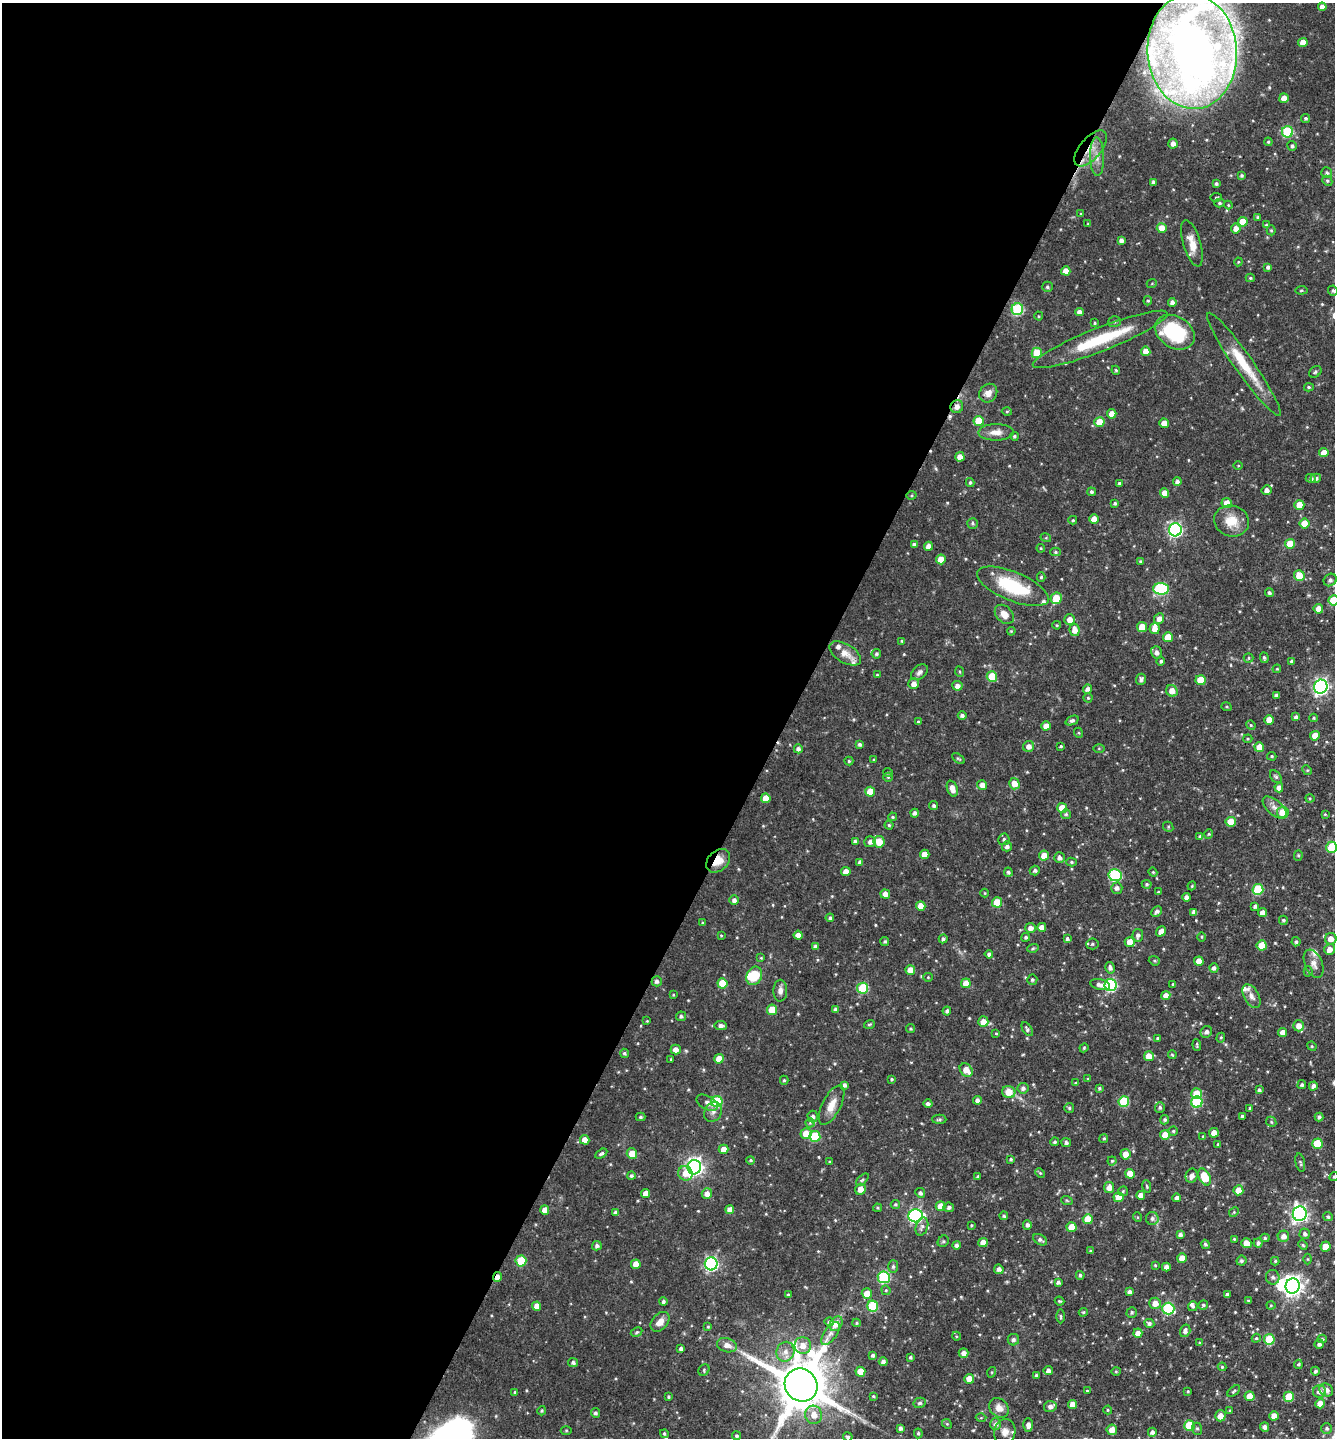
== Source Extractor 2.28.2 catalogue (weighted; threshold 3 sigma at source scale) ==
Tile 5 of 4 x 4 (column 1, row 2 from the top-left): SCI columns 145-1477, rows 2875-4310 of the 5756 x 5747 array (HDU 1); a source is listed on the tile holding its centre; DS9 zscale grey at full resolution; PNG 1337 x 1440 px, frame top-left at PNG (2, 3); each listed source drawn as its Kron ellipse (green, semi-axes under 4 px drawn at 4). Shown black and unused: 59% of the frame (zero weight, under 3 of 4 exposures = <1% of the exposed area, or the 3 px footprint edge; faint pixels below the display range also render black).
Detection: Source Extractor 2.28.2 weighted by HDU 2 'WHT'; one run over the whole footprint, this tile lists its part. Background 0.0897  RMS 0.0041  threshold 0.0183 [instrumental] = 3 sigma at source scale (4.5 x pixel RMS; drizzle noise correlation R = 1.50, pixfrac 1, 0.05/0.05 arcsec/px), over >= 5 px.
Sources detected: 559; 2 inside a brighter object's white glare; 3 cosmic-ray / hot-pixel residue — neither listed nor drawn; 12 inside a brighter listed object's ellipse — not listed separately; of the other 542, all 500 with FLUX_AUTO >= 0.388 (the completeness limit of this list) listed and drawn (42 fainter detections not listed), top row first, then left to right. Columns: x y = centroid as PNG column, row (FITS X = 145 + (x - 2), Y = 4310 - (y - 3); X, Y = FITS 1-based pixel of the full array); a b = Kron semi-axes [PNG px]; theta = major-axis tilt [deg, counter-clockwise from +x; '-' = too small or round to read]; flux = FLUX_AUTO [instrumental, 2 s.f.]
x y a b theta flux
1322 7 4 4 - 2.3
1303 42 4 4 - 4
1192 51 57 44 -86 390
1284 98 5 4 - 4.2
1306 118 4 4 - 0.74
1287 132 5 5 - 27
1268 142 4 3 - 0.5
1173 143 5 4 - 2
1292 146 5 4 - 0.83
1091 148 22 10 49 6.9
1097 157 19 7 -88 3.8
1327 173 5 5 - 0.92
1242 175 4 4 - 0.69
1327 181 5 4 - 0.65
1153 182 4 3 - 1.3
1216 184 4 3 - 0.8
1216 197 5 3 - 0.46
1219 203 5 4 - 0.64
1228 205 4 4 - 0.39
1081 214 4 3 - 0.4
1258 217 4 4 - 0.77
1243 222 5 5 - 6.8
1088 224 3 3 - 0.4
1266 225 4 4 - 0.56
1162 228 5 5 - 5.1
1236 229 5 4 - 2.9
1271 230 5 4 - 0.54
1121 240 4 4 - 1.5
1192 243 24 8 -73 5.4
1238 262 4 4 - 0.45
1268 267 4 4 - 1.1
1066 271 4 4 - 3.4
1250 278 4 4 - 0.54
1152 283 5 3 - 0.42
1047 287 5 5 - 0.77
1301 290 6 4 6 0.49
1333 291 5 4 - 0.76
1148 301 4 4 - 0.48
1172 302 4 4 - 1.6
1017 309 6 6 - 35
1079 312 4 4 - 1.9
1039 316 4 4 - 0.45
1115 322 6 5 - 0.73
1095 323 4 3 - 0.47
1175 332 21 15 -32 29
1100 339 72 12 21 24
1146 351 5 4 - 3.8
1037 353 5 5 - 11
1244 364 62 9 -55 16
1116 370 4 4 - 0.55
1315 372 7 5 37 0.76
1309 387 5 4 - 0.62
988 393 10 8 51 2.9
957 407 6 6 - 2.5
1007 411 5 3 - 0.44
1112 414 4 4 - 3.5
979 421 5 5 - 10
1099 422 5 5 - 6.7
1164 423 5 4 - 4.5
996 432 17 8 1 3.5
1014 436 4 4 - 0.62
1324 453 5 4 - 3.6
960 457 4 4 - 3.1
1238 465 5 3 - 0.39
1311 478 5 4 - 1
1316 478 5 4 - 0.99
970 482 4 3 - 0.68
1177 482 4 4 - 1.7
1119 483 4 3 - 0.65
1267 490 5 5 - 1.9
1091 492 4 4 - 0.93
1164 493 5 4 - 3.8
912 495 5 4 - 0.52
1115 503 4 3 - 0.74
1227 503 5 5 - 5.2
1299 505 5 5 - 6.3
1094 519 5 4 - 4.9
1073 520 4 4 - 0.55
1231 521 18 15 -18 8
973 523 5 5 - 0.78
1304 524 5 5 - 7
1175 530 6 6 - 84
1046 538 5 3 - 0.41
1290 544 5 5 - 7.7
914 545 4 4 - 1.3
928 546 4 4 - 2.4
1041 548 4 4 - 0.44
1055 552 5 4 - 0.69
941 559 5 5 - 6
1140 561 4 3 - 0.59
1299 576 5 5 - 6.7
1041 577 5 4 - 0.66
1330 580 7 6 - 1.2
1013 586 38 14 -22 26
1161 589 8 6 -3 45
1269 593 4 4 - 0.89
1056 598 6 5 - 9.1
1334 600 5 5 - 10
1318 609 5 5 - 4.9
1004 614 11 8 -46 3.8
1159 618 5 5 - 2.4
1070 619 5 5 - 3.2
1057 625 4 3 - 0.43
1142 627 5 5 - 5.3
1155 629 5 5 - 3
1074 630 6 5 - 3.7
1011 631 4 4 - 0.42
1168 637 5 5 - 7.8
902 641 4 4 - 0.55
1156 652 6 5 - 1.7
845 653 17 9 -31 4.1
876 654 5 4 - 0.81
1249 658 5 4 - 0.6
1264 658 5 4 - 0.88
1161 661 4 4 - 0.81
1292 661 4 4 - 1
1277 669 4 3 - 0.42
919 672 9 6 41 1.4
960 672 5 3 - 0.39
877 675 3 3 - 0.48
992 677 5 5 - 15
1141 679 5 5 - 1.1
1200 680 5 5 - 9.2
914 684 5 5 - 2.4
957 686 5 5 - 2.1
1321 687 7 6 - 120
1087 689 5 4 - 1.7
1172 691 6 5 - 3.8
1276 695 4 3 - 0.93
1088 698 4 4 - 0.57
1226 707 5 3 - 0.46
962 715 4 4 - 1.1
1296 717 4 4 - 1.3
1314 718 4 4 - 0.56
1269 720 5 4 - 4.3
1072 721 7 4 23 0.94
918 722 4 4 - 0.63
1251 725 5 4 - 0.47
1046 726 4 4 - 3.6
1079 733 5 3 - 0.4
1315 736 5 4 - 4.6
1248 739 4 3 - 0.49
860 744 3 3 - 0.92
1029 746 5 5 - 2.3
1061 746 3 3 - 0.51
1259 747 5 5 - 5.8
1099 748 5 4 - 0.43
798 749 4 4 - 1.4
1272 756 4 3 - 0.52
958 759 7 4 -38 0.62
874 760 3 3 - 0.43
849 761 4 4 - 0.57
1307 770 5 4 - 0.51
888 772 4 4 - 0.44
888 777 5 4 - 0.48
1276 777 7 5 -49 0.77
1014 784 6 5 - 4.3
982 785 5 5 - 2.6
952 788 8 5 -70 3.3
1279 788 4 4 - 2.1
870 792 5 5 - 6.6
766 798 5 5 - 5.5
1310 798 4 4 - 0.45
934 806 4 4 - 0.83
1275 807 14 7 -41 2.6
1062 808 5 5 - 7.9
1283 812 6 5 - 6.6
914 813 4 4 - 1.3
1066 814 5 5 - 0.67
1325 814 4 3 - 0.41
892 817 4 3 - 0.57
1231 822 5 5 - 9
889 825 4 4 - 0.56
1168 827 5 5 - 0.57
1209 834 5 4 - 0.54
1200 836 4 4 - 0.73
1004 839 6 5 - 1
855 841 4 3 - 0.86
870 842 6 5 - 1.9
879 842 6 5 - 6.1
1007 846 5 5 - 1.5
1332 847 6 5 - 17
925 854 4 4 - 4
1044 855 5 5 - 4.5
1298 855 5 4 - 0.61
1059 858 5 5 - 1.6
718 861 13 10 43 5.8
860 862 4 4 - 1.3
1071 862 5 4 - 0.63
1035 870 5 5 - 1
846 872 5 4 - 3.4
1008 872 4 4 - 0.91
1153 872 4 4 - 0.43
1115 875 6 6 - 41
1147 884 5 4 - 0.65
1192 886 4 3 - 0.43
1117 888 5 5 - 1.4
1258 889 5 5 - 23
1158 892 3 3 - 0.42
985 893 4 4 - 0.39
885 894 5 4 - 2.6
1186 897 4 4 - 1.7
734 900 5 4 - 1.7
997 902 5 5 - 9.4
921 906 5 4 - 3.4
1255 906 4 4 - 1.1
1157 912 6 4 45 1.4
1194 912 4 4 - 1.9
1262 913 4 4 - 2.4
830 918 4 4 - 0.91
1283 920 4 4 - 0.81
702 923 4 3 - 0.44
1042 927 4 4 - 3.1
1030 928 5 5 - 2
1161 931 5 4 - 3.1
721 935 4 3 - 0.41
798 935 4 4 - 2.5
1138 935 6 5 - 1.3
1026 937 4 4 - 0.8
1201 937 5 3 - 0.44
943 939 4 4 - 1
1067 939 4 3 - 0.86
1331 939 5 5 - 3.4
885 942 4 4 - 0.71
1130 942 5 5 - 5.1
1296 942 4 4 - 0.89
1092 944 6 5 - 0.83
1262 945 5 5 - 9
816 946 4 3 - 1.3
1033 948 6 4 18 0.6
1329 949 5 5 - 2.7
989 954 4 4 - 1.3
761 958 4 4 - 0.39
1154 961 6 4 -21 0.57
1199 961 4 4 - 4.3
1314 964 15 8 -67 2.9
1110 968 6 4 -78 1.4
1214 968 5 4 - 1.2
910 970 5 4 - 3.7
1308 971 5 4 - 0.56
754 976 9 7 64 9
928 977 5 4 - 0.46
1032 980 5 5 - 0.77
657 981 5 5 - 1.2
722 983 5 5 - 9.2
966 983 5 5 - 4.5
1173 984 3 3 - 0.53
1100 985 10 5 -13 1.9
1110 985 6 6 - 45
863 988 5 5 - 22
780 991 11 7 88 2.1
673 995 3 3 - 0.41
1166 995 4 4 - 3
1251 996 13 7 -62 2.4
772 1010 5 5 - 10
836 1010 4 4 - 1.5
947 1011 4 4 - 1
681 1016 5 5 - 0.96
647 1021 4 4 - 0.4
983 1022 5 5 - 3.6
869 1024 6 3 19 0.51
721 1025 6 4 -7 1.5
1299 1026 5 5 - 3.4
911 1029 4 4 - 0.61
1027 1029 8 4 -58 0.89
1206 1032 6 5 - 1.4
1283 1032 4 4 - 2.6
996 1033 3 3 - 0.41
1158 1038 3 3 - 0.69
1221 1038 5 4 - 0.55
1197 1045 6 3 -83 0.61
1312 1046 5 4 - 0.46
1084 1048 4 4 - 0.49
676 1049 5 5 - 2.6
624 1053 5 4 - 0.7
1172 1055 4 3 - 0.5
1149 1056 5 4 - 5.3
671 1059 3 3 - 0.39
719 1059 5 5 - 4.8
966 1070 7 5 -48 4.6
892 1079 4 3 - 0.58
1088 1079 3 3 - 0.55
784 1080 4 4 - 0.54
1076 1083 4 3 - 0.65
845 1085 4 4 - 1.2
1302 1085 4 4 - 0.86
1313 1086 4 4 - 1.3
1023 1088 5 5 - 1.4
1099 1088 4 4 - 0.61
1259 1090 4 3 - 0.88
1009 1092 7 6 - 6.1
1196 1093 5 5 - 6.9
977 1100 4 4 - 1.7
717 1101 5 5 - 25
1124 1101 5 5 - 21
1197 1102 5 5 - 29
707 1103 11 6 -28 1.9
928 1103 4 4 - 1.3
832 1105 21 9 63 5
1160 1107 5 5 - 0.94
1069 1108 5 5 - 0.75
1250 1108 4 3 - 0.73
713 1112 10 8 62 2.1
1242 1116 3 3 - 0.66
640 1117 5 4 - 0.76
813 1117 6 5 - 1.1
1319 1117 4 4 - 1.2
939 1119 7 4 0 0.76
1165 1120 5 4 - 0.89
1271 1122 5 4 - 0.62
810 1123 4 4 - 0.49
1173 1131 4 4 - 0.64
806 1133 5 5 - 6.4
1214 1133 5 5 - 3.6
1165 1135 5 5 - 5.6
815 1136 5 5 - 20
1203 1136 4 3 - 0.45
1104 1138 4 4 - 0.7
585 1140 5 4 - 3.7
1055 1142 4 4 - 0.76
1066 1142 5 4 - 1.1
1218 1144 4 3 - 0.46
1317 1144 5 5 - 13
723 1149 5 4 - 3.9
601 1154 7 4 30 0.82
632 1154 5 5 - 5
1125 1154 5 5 - 3.7
1011 1159 4 3 - 0.74
751 1160 4 4 - 0.64
1112 1161 4 4 - 0.53
830 1162 3 3 - 0.56
1300 1163 9 4 -78 0.75
694 1167 7 7 - 170
685 1173 7 7 - 4.3
1040 1173 5 4 - 0.49
1130 1174 5 5 - 6.1
631 1176 4 4 - 0.75
1192 1176 7 6 - 2.3
978 1177 3 3 - 0.56
1204 1177 9 5 -63 13
1334 1177 5 4 - 0.55
862 1180 8 4 44 0.69
1147 1187 6 4 -81 0.57
1109 1188 5 5 - 2.8
860 1189 6 5 - 4.2
1238 1190 5 5 - 4.6
1123 1191 5 5 - 0.55
646 1193 4 4 - 3.4
920 1193 5 4 - 1
707 1194 5 5 - 2.7
1141 1195 4 4 - 2.8
1118 1197 5 4 - 4.9
1177 1198 4 4 - 1.5
1067 1201 6 3 -20 0.53
895 1204 5 4 - 0.6
941 1206 5 5 - 5.2
949 1207 5 5 - 1
877 1208 4 3 - 0.54
730 1209 4 4 - 2.4
545 1210 5 4 - 3.5
615 1212 4 4 - 1.1
1234 1212 5 4 - 0.55
1300 1214 7 7 - 130
916 1216 7 6 - 83
1004 1216 4 4 - 0.7
1137 1217 5 3 - 0.41
1328 1217 5 4 - 0.86
1152 1218 6 6 - 1.2
1088 1219 5 5 - 7.9
971 1225 3 3 - 0.45
1027 1225 5 4 - 1.3
922 1227 9 6 71 1.5
1072 1227 5 5 - 6
1305 1234 5 5 - 1.3
1180 1235 4 4 - 1.3
1283 1236 6 5 - 2.4
1265 1238 4 4 - 0.68
1234 1239 3 3 - 0.48
1040 1240 7 5 -31 1.2
943 1241 6 5 - 0.64
983 1243 5 4 - 3.8
1246 1243 5 5 - 4
1258 1243 4 4 - 1.3
1205 1244 5 4 - 0.68
956 1245 4 4 - 1.3
1303 1245 5 4 - 0.59
597 1246 5 4 - 1.2
1325 1247 5 5 - 5.7
1091 1251 4 3 - 0.57
1182 1258 5 4 - 4.1
1308 1259 5 3 - 0.41
521 1261 5 5 - 15
1241 1261 5 4 - 0.91
1275 1261 4 4 - 0.56
636 1264 5 4 - 5.1
711 1264 6 6 - 84
1155 1265 4 3 - 0.41
893 1266 6 5 - 0.85
1166 1267 4 4 - 2.2
999 1269 5 4 - 1.5
1080 1275 4 3 - 0.73
497 1277 5 4 - 2.5
884 1277 6 6 - 41
1273 1277 7 6 - 1.4
1058 1282 4 4 - 1.1
1293 1286 8 7 - 230
886 1290 5 4 - 0.54
1129 1292 4 4 - 1.3
867 1293 5 5 - 5.1
1227 1294 3 3 - 0.8
788 1295 4 3 - 0.59
1059 1301 5 3 - 0.47
1248 1301 4 4 - 0.46
663 1302 4 4 - 0.9
1155 1303 6 5 - 3.6
1203 1305 5 4 - 0.73
1271 1305 4 4 - 0.44
537 1306 4 4 - 3.4
873 1306 5 5 - 24
1193 1306 5 4 - 0.8
1168 1309 6 6 - 39
1083 1312 4 3 - 0.47
1132 1312 5 5 - 0.77
1061 1316 7 3 -90 0.62
660 1322 11 7 48 3.6
829 1322 4 4 - 0.87
857 1323 4 4 - 0.5
1149 1323 5 4 - 1.1
836 1324 8 6 57 5.7
708 1327 4 4 - 0.39
1185 1331 6 5 - 1.6
637 1332 6 4 28 0.62
1138 1333 4 4 - 3
830 1334 13 6 54 2
956 1336 4 3 - 0.45
1256 1338 4 4 - 0.52
1269 1339 5 5 - 15
1322 1339 4 4 - 0.57
1013 1340 6 5 - 1.2
1200 1343 4 4 - 0.77
1319 1344 5 4 - 1.4
727 1345 10 7 -18 2.9
803 1345 8 8 - 3.8
681 1349 4 3 - 1.1
785 1352 10 9 - 3.1
963 1353 5 4 - 2
873 1355 3 3 - 0.88
910 1357 3 3 - 0.67
573 1362 5 4 - 1.1
883 1362 4 4 - 1.6
1298 1364 5 4 - 0.71
1222 1367 4 4 - 0.45
704 1370 6 5 - 0.6
1048 1371 4 4 - 1.6
1116 1371 4 4 - 0.48
1315 1371 4 4 - 0.96
860 1372 5 5 - 7.2
992 1372 5 3 - 0.43
1036 1375 3 3 - 0.78
969 1379 5 5 - 4.1
801 1385 17 16 - 2800
1326 1390 7 6 - 2.3
1087 1391 3 3 - 0.4
1188 1391 3 3 - 0.42
1234 1391 7 3 40 0.63
1319 1391 6 6 - 2.2
515 1392 3 3 - 0.68
873 1396 4 4 - 0.5
1249 1396 5 5 - 5.2
668 1397 3 3 - 0.56
1289 1397 5 5 - 8.8
920 1403 6 5 - 0.9
1073 1404 4 4 - 3.7
1320 1404 5 5 - 4.2
1050 1406 6 5 - 1.8
999 1408 11 8 -46 3.2
1108 1410 4 4 - 0.45
542 1411 5 4 - 0.62
1230 1411 3 3 - 0.43
595 1413 5 4 - 0.91
814 1415 9 8 - 4.5
1220 1416 5 5 - 3.4
1274 1416 5 4 - 3.4
981 1418 5 3 - 0.39
947 1424 5 4 - 0.5
996 1424 6 5 - 1.5
1028 1425 7 5 -89 1.9
1189 1425 5 5 - 16
1265 1427 5 4 - 1.5
900 1428 4 3 - 1.3
1327 1428 5 5 - 0.9
1197 1429 6 5 - 0.73
566 1430 5 3 - 0.42
1112 1430 5 5 - 3.6
1005 1432 13 10 80 3.3
1152 1432 4 4 - 1.4
918 1433 5 4 - 0.68
664 1434 4 4 - 0.67
737 1436 4 4 - 0.79
848 1437 5 4 - 0.84
Overlapping masked pixels (flux is a lower limit): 5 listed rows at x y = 1192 51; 1091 148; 957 407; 718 861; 497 1277
Isophote crosses this tile's border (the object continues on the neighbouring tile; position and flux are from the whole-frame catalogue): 5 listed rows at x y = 1192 51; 1334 600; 1332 847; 1334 1177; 801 1385